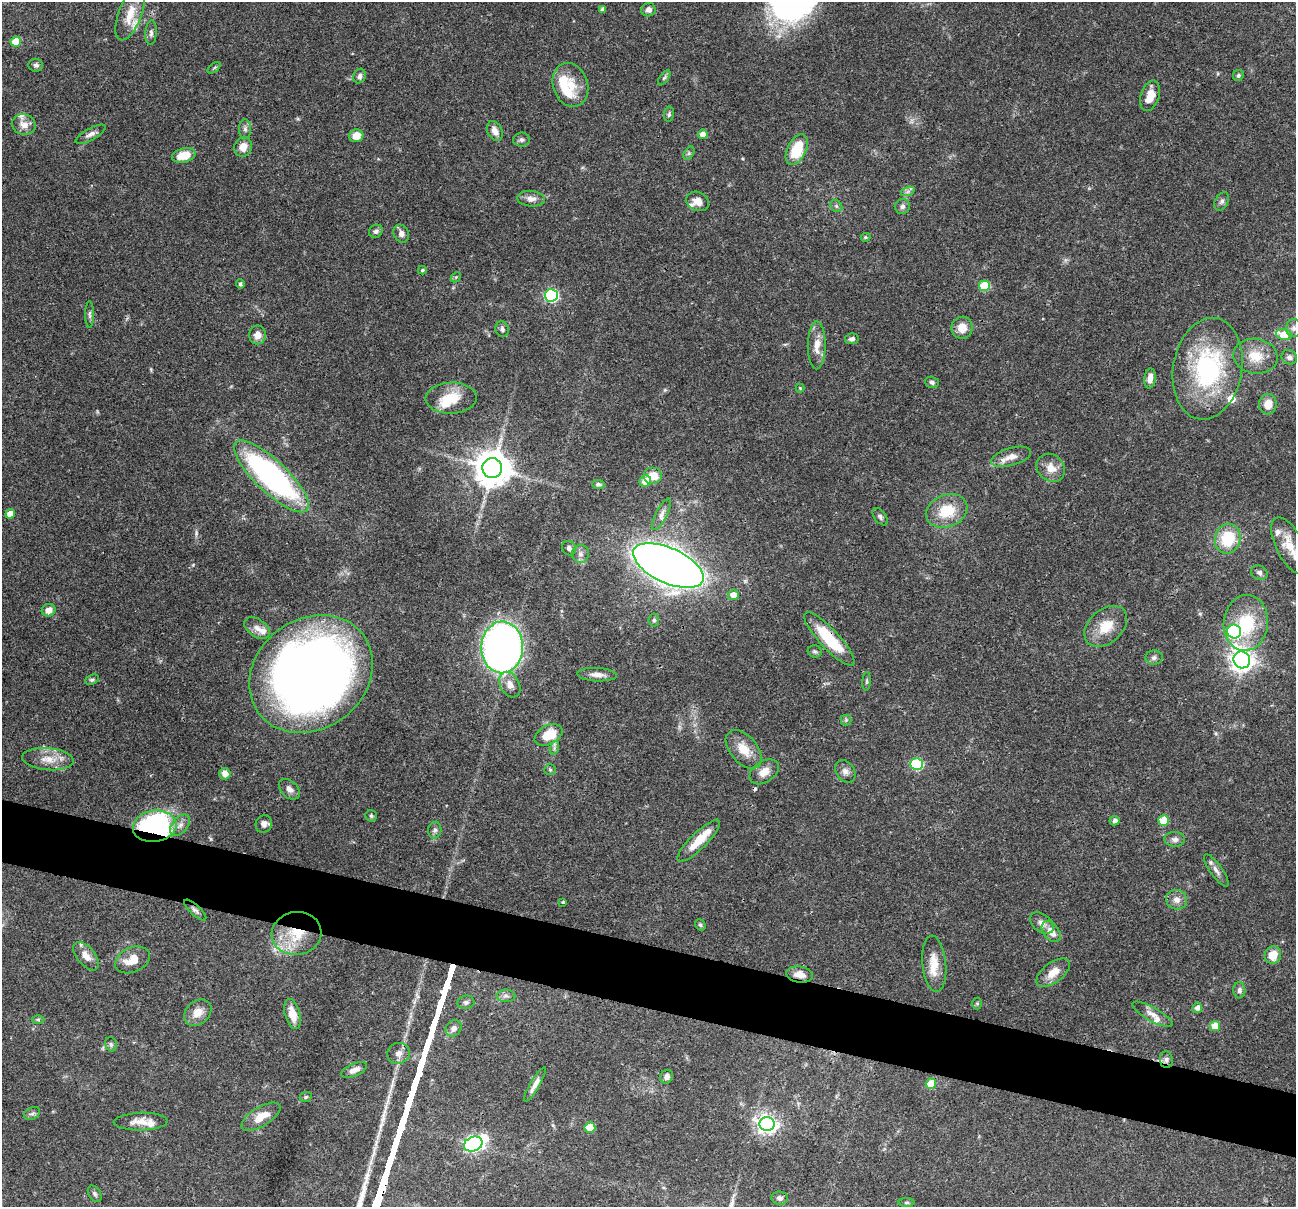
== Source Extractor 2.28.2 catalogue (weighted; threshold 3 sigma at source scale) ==
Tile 6 of 4 x 4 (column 2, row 2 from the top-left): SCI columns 1297-2590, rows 2537-3741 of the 5183 x 5198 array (HDU 1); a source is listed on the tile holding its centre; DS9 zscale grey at full resolution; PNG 1298 x 1209 px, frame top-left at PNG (2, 2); each listed source drawn as its Kron ellipse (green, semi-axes under 4 px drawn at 4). Shown black and unused: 5% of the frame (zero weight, under 3 of 4 exposures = <1% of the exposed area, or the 3 px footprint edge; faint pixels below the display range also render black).
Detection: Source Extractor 2.28.2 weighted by HDU 2 'WHT'; one run over the whole footprint, this tile lists its part. Background 0.0726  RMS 0.0032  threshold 0.0146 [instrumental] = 3 sigma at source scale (4.5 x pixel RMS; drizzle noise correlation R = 1.50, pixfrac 1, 0.05/0.05 arcsec/px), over >= 5 px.
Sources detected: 164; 2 inside a brighter object's white glare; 2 cosmic-ray / hot-pixel residue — neither listed nor drawn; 10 inside a brighter listed object's ellipse — not listed separately; the other 150 listed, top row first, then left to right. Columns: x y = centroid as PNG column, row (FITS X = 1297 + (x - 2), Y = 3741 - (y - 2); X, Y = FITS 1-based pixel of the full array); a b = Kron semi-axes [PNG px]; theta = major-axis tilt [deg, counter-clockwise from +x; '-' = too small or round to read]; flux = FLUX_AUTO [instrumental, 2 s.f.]
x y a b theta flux
603 9 4 3 - 0.89
648 10 7 6 - 1.5
130 13 28 11 69 6.6
151 33 12 5 87 1.1
16 42 5 5 - 7.7
36 65 7 6 - 0.85
214 68 7 4 37 0.45
1238 75 6 5 - 0.71
360 76 7 6 - 1.3
664 78 9 4 54 0.66
570 85 22 17 -71 7.4
1150 96 16 9 72 4.6
669 114 7 5 81 0.65
24 125 12 10 -18 2.8
245 129 9 6 90 0.99
495 131 10 7 -63 2.5
91 134 17 6 28 1.7
703 134 5 4 - 3
356 136 7 6 - 4.1
521 140 8 7 - 1
243 147 10 8 74 3
797 150 16 9 65 11
689 153 7 4 57 0.62
184 155 12 7 13 6.5
908 191 7 4 19 0.8
531 199 14 8 -5 2.1
698 201 12 9 -25 2.5
1222 201 10 6 61 1.1
836 206 6 5 - 0.68
902 206 8 7 - 1
376 231 7 6 - 0.98
401 234 9 7 -65 1.6
865 237 5 4 - 0.45
422 270 4 4 - 0.55
456 277 6 4 45 0.48
240 284 5 4 - 0.76
984 286 5 5 - 14
551 295 6 6 - 47
90 314 13 4 90 0.83
962 328 11 10 - 4.1
1294 328 9 7 88 1.5
502 329 8 6 -77 1.1
257 335 9 8 - 2.5
1284 335 8 5 -14 9.8
852 339 7 5 9 1.1
817 345 24 8 90 4.2
1255 356 22 17 -9 6.9
1289 357 8 7 - 1.2
1208 369 51 34 80 41
1150 378 10 6 83 2.6
932 382 7 5 -19 0.9
800 388 4 4 - 0.31
451 398 25 15 2 8.7
1268 404 10 9 - 3.5
1011 457 20 8 16 3.4
492 468 10 10 - 840
1051 468 15 13 -43 3.9
271 476 49 16 -43 88
653 476 9 8 - 4.3
645 481 6 5 - 4.2
598 484 6 4 -3 0.75
947 511 21 16 22 9.8
10 514 5 4 - 3.1
661 514 17 5 63 1.7
880 517 10 6 -53 0.92
1228 539 15 12 78 13
1290 546 31 13 -64 7.3
569 548 7 7 - 1.1
580 554 9 8 - 1.5
668 565 38 17 -25 520
1259 572 9 7 -29 1.1
733 595 5 5 - 3.1
49 610 7 6 - 2.1
654 620 6 5 - 0.71
1246 623 28 22 84 18
1106 626 24 16 41 8
257 628 14 9 -34 2.2
1234 631 7 7 - 36
829 639 35 10 -47 15
502 647 26 21 89 170
815 651 7 6 - 0.69
1154 658 8 7 - 1.1
1242 660 8 8 - 260
311 674 65 55 37 360
597 675 20 6 -2 2.4
92 680 7 4 20 0.58
867 681 9 4 85 0.56
510 685 13 9 -61 2.7
846 720 5 5 - 0.58
549 735 15 9 27 7.6
554 748 7 4 72 0.76
744 749 23 13 -50 5.7
48 759 26 11 -5 5.2
916 764 6 6 - 28
550 770 5 5 - 0.51
845 771 12 9 -54 1.8
764 772 16 10 33 3.4
225 774 6 5 - 2.7
289 789 12 8 -44 1.9
371 816 6 5 - 0.57
1164 820 5 5 - 7.6
1115 821 5 4 - 1.1
264 824 9 8 - 1.5
180 825 12 7 49 2
155 826 22 15 7 79
435 830 8 6 80 1
1175 839 10 7 -2 1.4
699 841 28 8 45 7
1216 870 19 6 -54 1.9
1177 900 10 9 - 2.3
563 902 3 3 - 0.59
195 910 14 5 -42 1.1
1042 923 13 8 -38 2.1
700 925 6 5 - 0.52
1051 932 12 7 -52 3.8
297 933 25 21 8 14
1273 955 9 8 - 5.2
86 956 17 9 -50 3.2
132 960 18 12 24 5.3
934 964 28 12 -84 6
1053 973 19 10 37 4.4
800 974 13 8 -9 3.1
1239 990 8 6 -88 1.1
506 996 9 6 -1 1.2
466 1002 8 6 8 1
977 1004 6 5 - 0.51
1197 1008 5 5 - 1.5
198 1012 15 11 42 3.8
292 1014 15 7 -75 4.8
1153 1014 22 7 -29 2.7
38 1019 6 4 0 0.48
1215 1026 5 5 - 7
454 1028 9 7 47 1.8
111 1044 7 5 -72 0.7
398 1053 11 10 - 2
1166 1060 8 6 -84 0.93
354 1070 14 6 23 2.3
666 1077 7 6 - 1.4
535 1084 20 4 60 2.1
931 1084 5 5 - 8.6
306 1097 6 5 - 0.52
32 1114 8 6 28 0.85
261 1117 22 9 31 5.3
141 1122 27 9 1 4.1
767 1124 7 7 - 180
590 1127 5 5 - 6.5
473 1144 9 7 22 95
95 1194 9 6 -58 0.83
780 1198 8 6 -8 1.1
907 1202 8 4 0 0.51
Overlapping masked pixels (flux is a lower limit): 9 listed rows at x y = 668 565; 829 639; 502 647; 311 674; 155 826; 195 910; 297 933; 800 974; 1166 1060
Isophote crosses this tile's border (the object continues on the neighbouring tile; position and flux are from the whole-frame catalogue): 1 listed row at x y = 1290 546